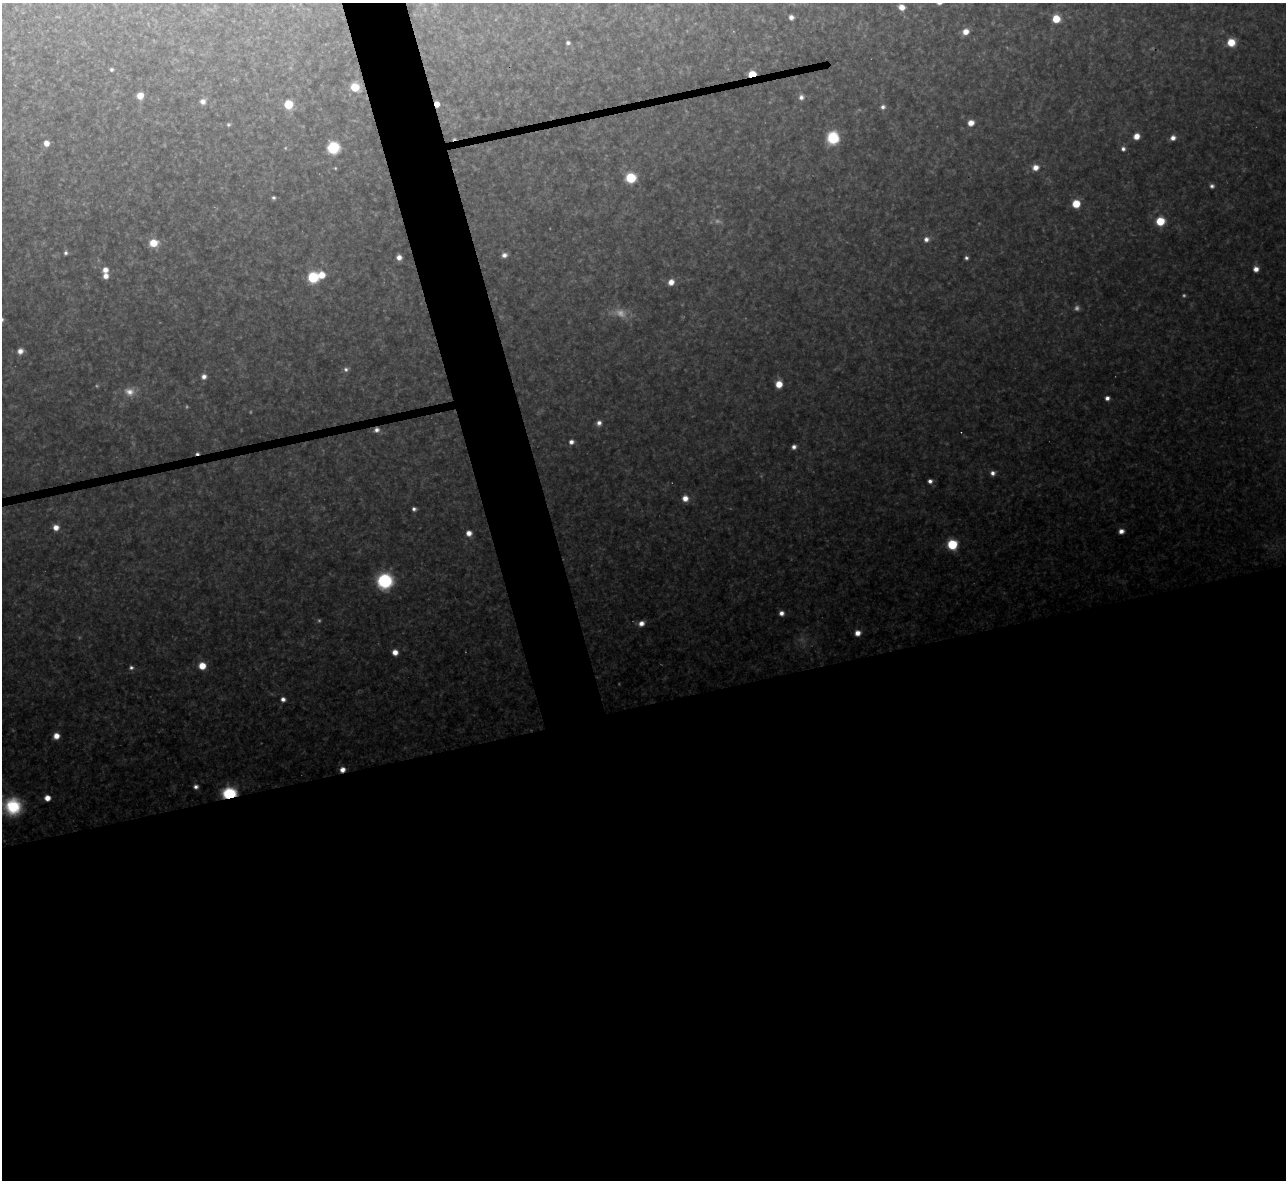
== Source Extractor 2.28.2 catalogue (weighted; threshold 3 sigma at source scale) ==
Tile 15 of 4 x 4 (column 3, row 4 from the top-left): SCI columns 2567-3850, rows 142-1319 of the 5133 x 5115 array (HDU 1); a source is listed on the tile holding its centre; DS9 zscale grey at full resolution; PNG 1288 x 1182 px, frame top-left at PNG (2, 3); no overlay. Shown black and unused: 44% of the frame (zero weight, under 3 of 4 exposures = <1% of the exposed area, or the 3 px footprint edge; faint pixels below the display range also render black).
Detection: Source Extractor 2.28.2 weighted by HDU 2 'WHT'; one run over the whole footprint, this tile lists its part. Background 0.325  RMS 0.019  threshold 0.0868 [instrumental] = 3 sigma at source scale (4.5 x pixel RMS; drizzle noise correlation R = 1.50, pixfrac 1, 0.05/0.05 arcsec/px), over >= 5 px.
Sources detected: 87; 9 too faint to see at this stretch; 3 cosmic-ray / hot-pixel residue — not listed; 1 inside a brighter listed object's ellipse — not listed separately; the other 74 listed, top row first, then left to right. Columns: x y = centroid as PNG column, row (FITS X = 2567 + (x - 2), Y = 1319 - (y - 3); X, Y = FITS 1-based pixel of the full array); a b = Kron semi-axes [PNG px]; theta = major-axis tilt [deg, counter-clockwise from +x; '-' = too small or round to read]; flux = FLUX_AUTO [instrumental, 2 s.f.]
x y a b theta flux
901 7 6 6 - 20
791 17 5 4 - 8.9
1056 19 6 6 - 46
966 31 8 6 27 17
1231 42 8 8 - 36
568 43 4 4 - 6.1
111 69 4 4 - 3.9
752 74 6 4 12 60
355 87 7 6 - 59
140 95 6 6 - 23
801 97 7 6 - 8.9
203 101 7 7 - 12
288 104 6 6 - 65
437 104 6 5 - 18
883 107 6 6 - 6.8
971 123 6 5 - 19
228 124 5 5 - 3.4
1136 136 6 5 - 20
833 138 13 12 - 64
1173 138 6 5 - 12
46 143 6 6 - 15
333 148 8 8 - 100
1123 149 6 5 - 6.7
1035 167 8 7 - 17
335 168 4 3 - 2.1
631 178 7 6 - 98
1212 186 6 5 - 6.3
273 198 4 4 - 3.9
1076 204 6 6 - 44
1160 221 7 7 - 59
926 239 7 6 - 9.4
153 243 8 7 - 41
66 253 6 5 - 4.8
504 255 7 6 - 9.2
399 257 5 5 - 12
966 258 4 4 - 4.9
1256 269 5 5 - 16
105 270 7 7 - 14
322 275 7 7 - 29
313 277 8 7 - 100
671 282 7 6 - 17
2 319 5 5 - 4.4
20 351 7 6 - 12
346 369 7 7 - 6.7
204 376 6 6 - 9.4
779 384 6 6 - 29
129 392 15 12 -2 24
1107 398 4 4 - 9.7
599 423 7 6 - 10
571 442 5 5 - 10
794 447 5 4 - 8.1
197 453 5 3 - 4.7
993 473 6 6 - 9.5
930 481 5 5 - 7.9
685 498 7 6 - 18
414 509 4 4 - 6
56 527 6 6 - 17
1121 531 6 5 - 12
469 533 6 6 - 14
952 544 7 6 - 100
385 581 11 11 - 170
781 613 6 5 - 11
641 623 7 6 - 14
858 633 6 5 - 16
395 652 5 5 - 18
202 666 6 6 - 36
131 668 6 5 - 5.9
283 699 5 5 - 9.1
56 736 6 6 - 19
342 769 6 5 - 14
196 787 5 5 - 7.5
229 793 9 7 7 170
47 798 5 5 - 20
12 807 21 19 0 120
Overlapping masked pixels (flux is a lower limit): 5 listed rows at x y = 752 74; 437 104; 197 453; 342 769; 229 793
Isophote crosses this tile's border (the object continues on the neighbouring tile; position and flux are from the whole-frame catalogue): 2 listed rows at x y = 2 319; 12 807